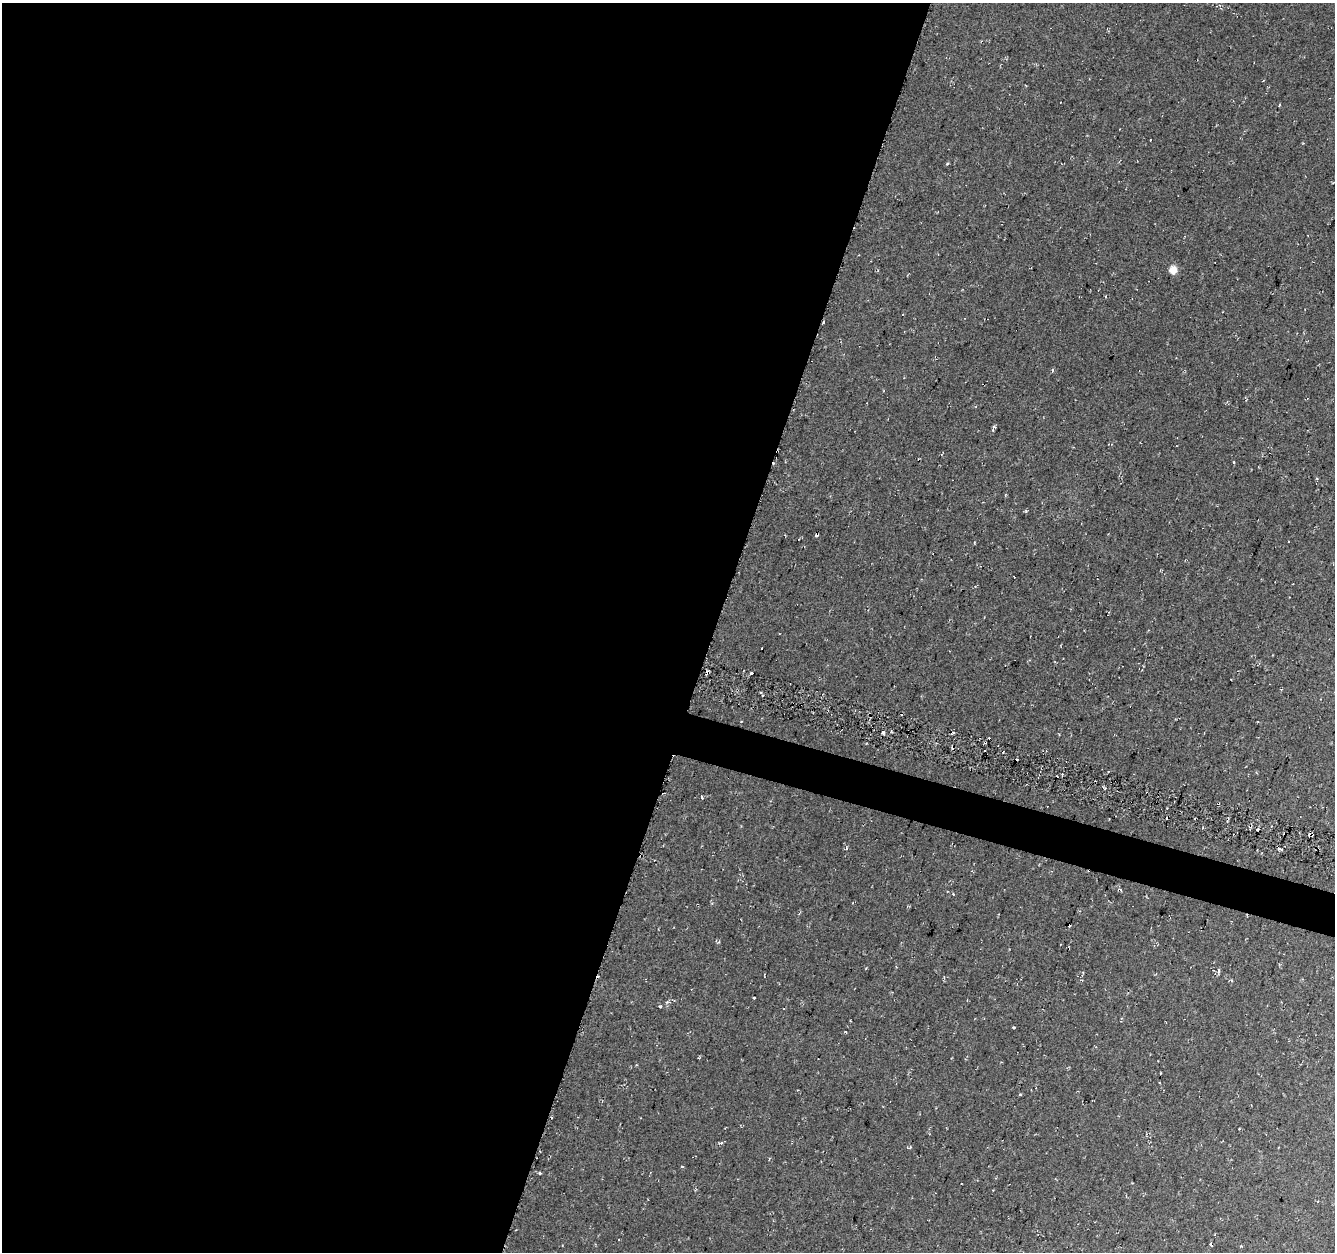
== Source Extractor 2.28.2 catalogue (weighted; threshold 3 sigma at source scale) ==
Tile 5 of 4 x 4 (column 1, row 2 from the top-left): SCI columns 6-1338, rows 2783-4032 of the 5381 x 5612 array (HDU 1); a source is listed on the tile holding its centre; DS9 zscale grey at full resolution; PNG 1337 x 1254 px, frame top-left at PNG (2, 3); no overlay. Shown black and unused: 55% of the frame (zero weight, under 2 of 3 exposures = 2% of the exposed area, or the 3 px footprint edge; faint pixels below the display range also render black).
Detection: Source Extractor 2.28.2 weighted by HDU 2 'WHT'; one run over the whole footprint, this tile lists its part. Background 0.0367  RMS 0.011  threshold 0.0474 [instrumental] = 3 sigma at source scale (4.5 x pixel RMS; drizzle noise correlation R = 1.50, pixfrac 1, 0.0396/0.0396 arcsec/px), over >= 5 px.
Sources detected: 29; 6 cosmic-ray / hot-pixel residue — not listed; the other 23 listed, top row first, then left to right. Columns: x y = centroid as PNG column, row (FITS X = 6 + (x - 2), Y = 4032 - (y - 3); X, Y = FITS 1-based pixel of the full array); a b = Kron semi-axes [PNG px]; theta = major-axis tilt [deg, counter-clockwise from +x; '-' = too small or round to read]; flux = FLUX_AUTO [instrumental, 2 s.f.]
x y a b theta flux
1263 80 3 2 - 0.88
947 164 4 3 - 1.1
1173 270 8 7 - 9.7
1052 370 5 3 - 1.2
994 427 5 3 - 1.4
1234 462 4 3 - 0.95
974 542 3 2 - 0.83
751 673 3 3 - 4.8
741 721 3 2 - 0.78
883 732 4 3 - 2.4
702 797 3 3 - 6
1279 849 5 2 - 3.7
1120 889 6 3 -61 1.6
1218 971 6 3 -89 2.2
753 997 3 3 - 5.9
850 1021 3 2 - 0.92
1014 1028 3 3 - 1.5
699 1058 4 2 - 0.88
1036 1088 2 2 - 0.9
1020 1095 4 3 - 1.2
682 1166 3 3 - 1.1
540 1173 4 3 - 1.5
1211 1244 5 3 - 1.4
Unlisted compact peaks at least as high as the median listed source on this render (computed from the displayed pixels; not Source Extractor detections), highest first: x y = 1026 511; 660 1007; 667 1002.